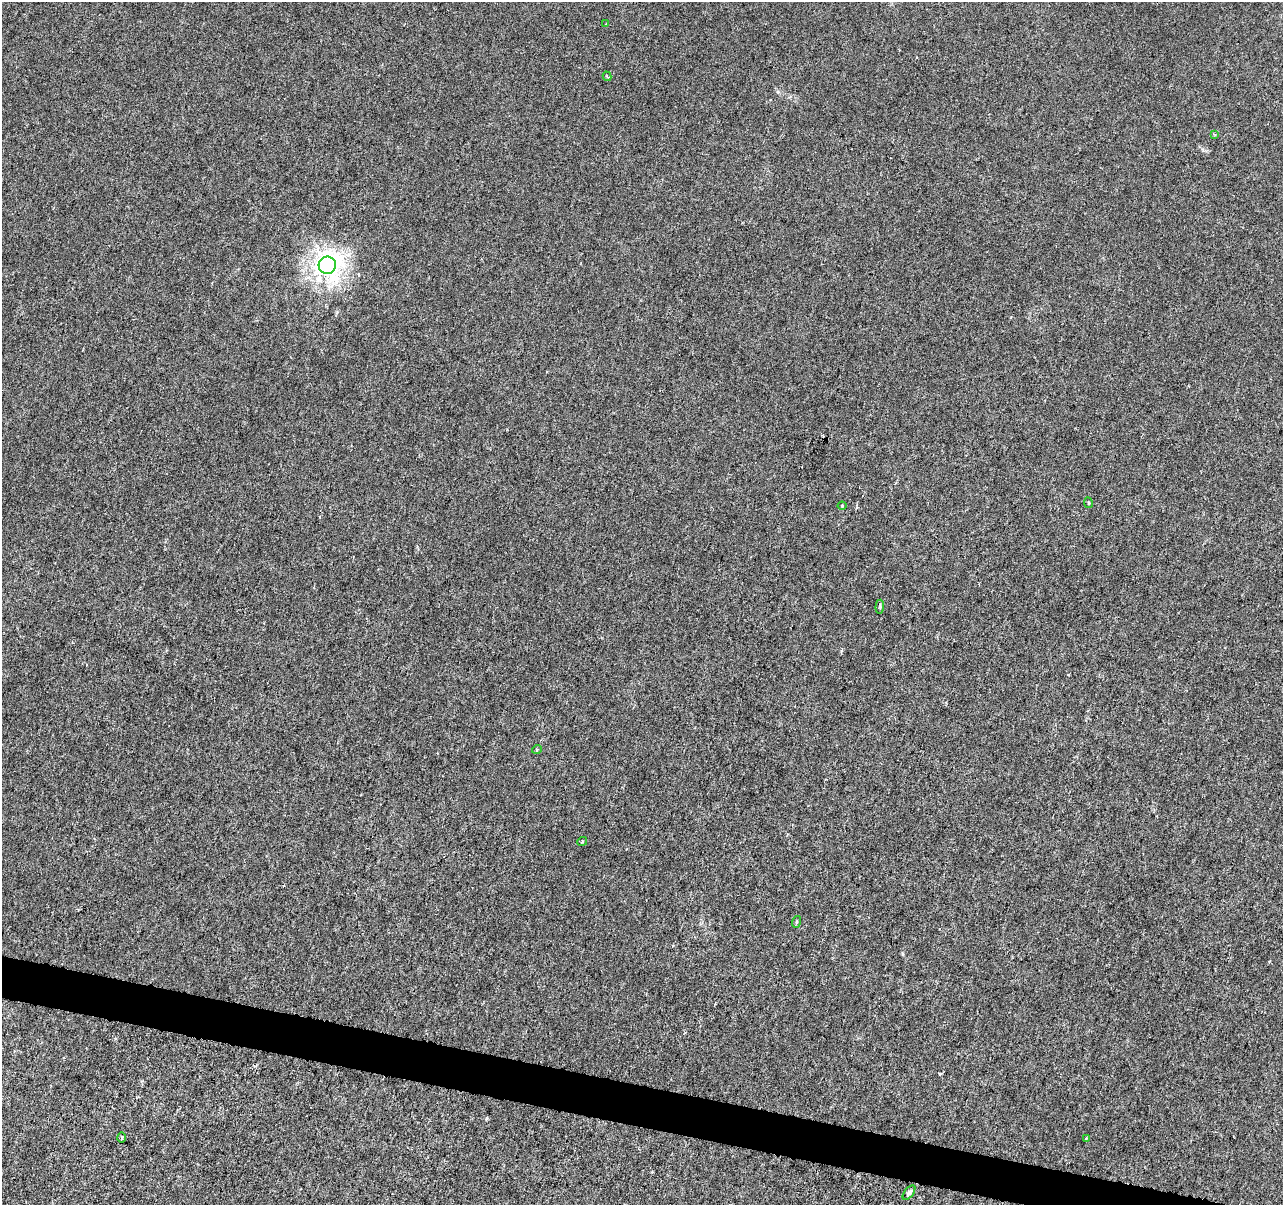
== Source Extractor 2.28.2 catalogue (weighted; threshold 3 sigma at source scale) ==
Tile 6 of 4 x 4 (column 2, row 2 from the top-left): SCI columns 1289-2569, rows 2688-3890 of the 5130 x 5314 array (HDU 1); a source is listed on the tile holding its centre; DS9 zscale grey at full resolution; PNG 1285 x 1207 px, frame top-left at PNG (2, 2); each listed source drawn as its Kron ellipse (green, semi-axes under 4 px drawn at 4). Shown black and unused: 3% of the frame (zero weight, under 3 of 6 exposures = <1% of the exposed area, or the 3 px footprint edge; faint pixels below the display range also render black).
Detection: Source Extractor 2.28.2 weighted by HDU 2 'WHT'; one run over the whole footprint, this tile lists its part. Background -1.39e-04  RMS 0.0012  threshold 0.0051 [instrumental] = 3 sigma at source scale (4.09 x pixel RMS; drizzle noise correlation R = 1.36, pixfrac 0.8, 0.0396/0.0396 arcsec/px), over >= 5 px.
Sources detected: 13; all 13 listed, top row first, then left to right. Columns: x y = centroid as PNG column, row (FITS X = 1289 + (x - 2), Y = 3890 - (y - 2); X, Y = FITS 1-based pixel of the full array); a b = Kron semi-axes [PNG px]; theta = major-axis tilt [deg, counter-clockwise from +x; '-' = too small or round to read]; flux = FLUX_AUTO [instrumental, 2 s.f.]
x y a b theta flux
606 24 3 2 - 0.075
607 76 5 3 - 0.11
1214 134 3 3 - 0.11
327 265 9 8 - 77
1088 503 5 3 - 0.13
842 506 4 4 - 0.11
880 607 7 3 84 0.13
537 749 5 3 - 0.11
582 842 5 3 - 0.11
796 922 6 4 71 0.13
122 1138 5 2 - 0.12
1086 1138 2 2 - 0.075
909 1193 8 4 52 0.29
Unlisted compact peaks at least as high as the median listed source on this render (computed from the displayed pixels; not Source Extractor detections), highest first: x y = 903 954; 1203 150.